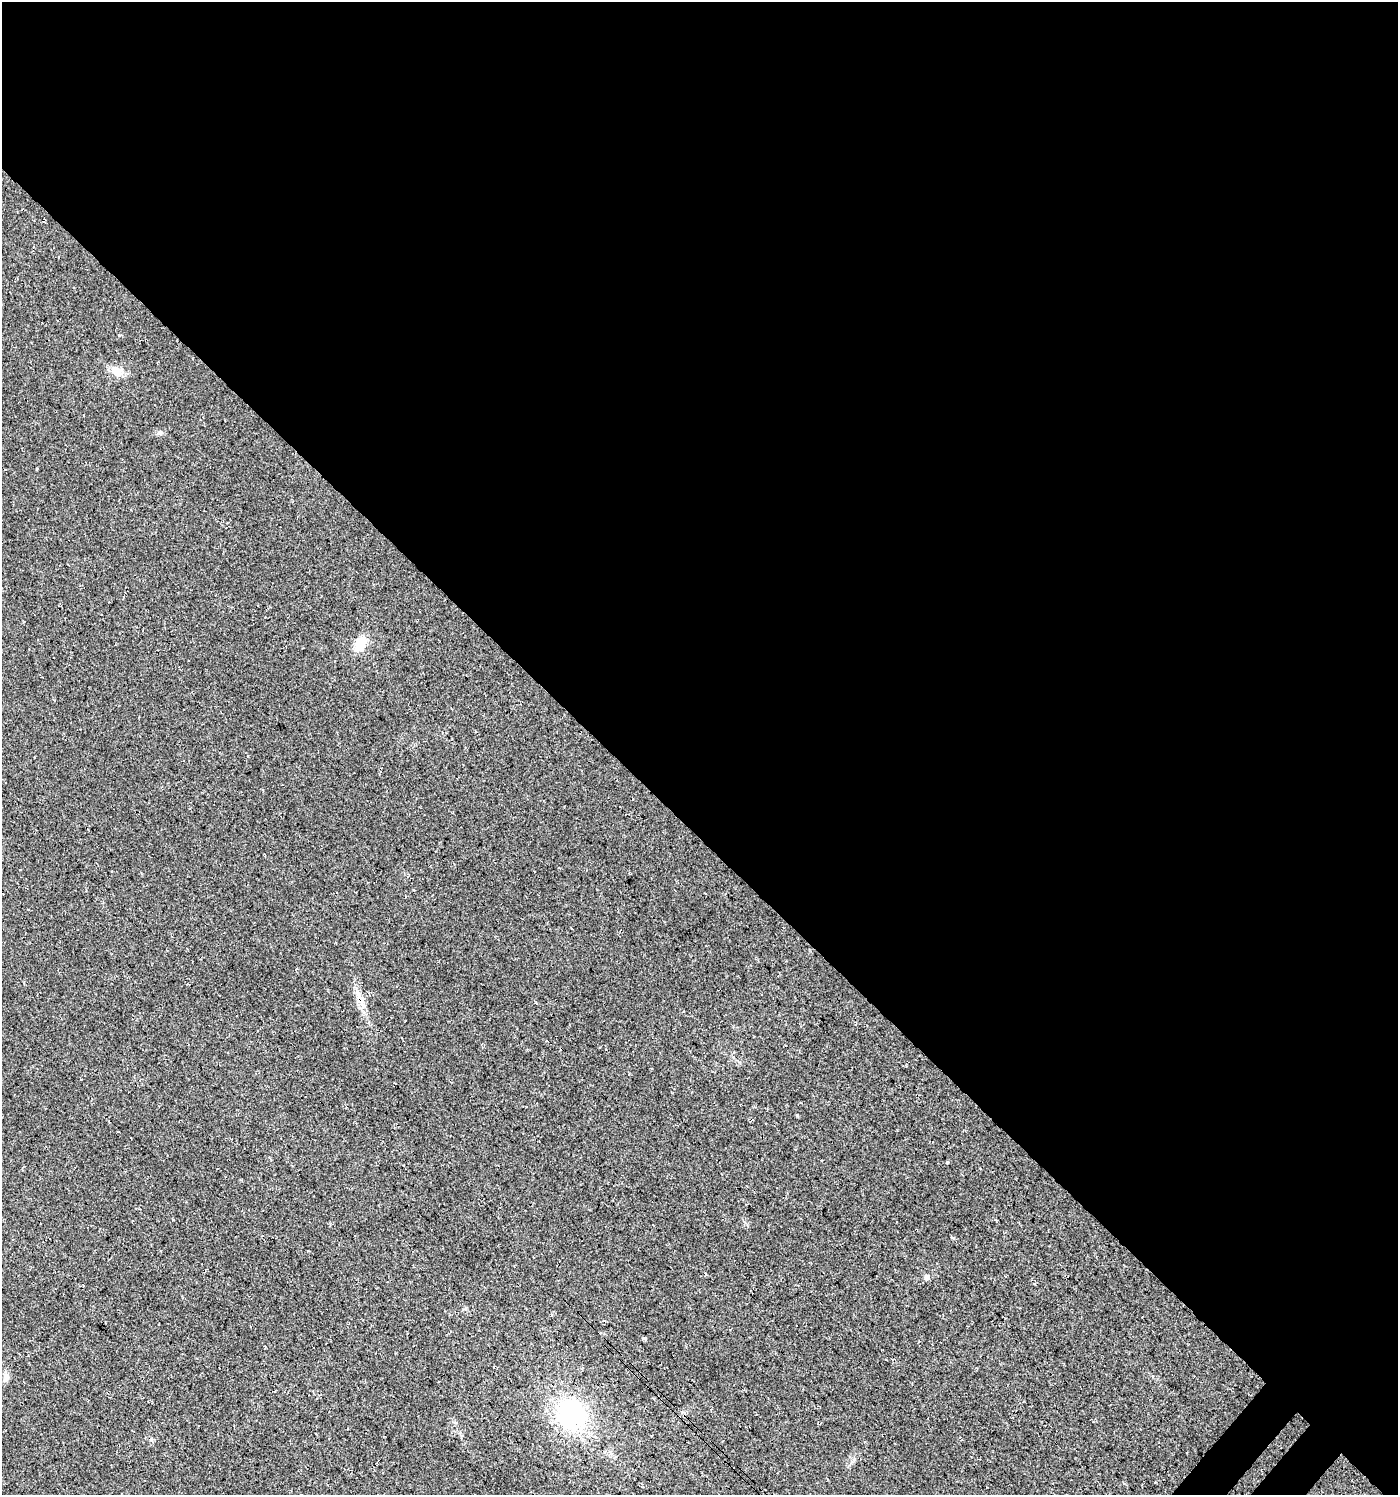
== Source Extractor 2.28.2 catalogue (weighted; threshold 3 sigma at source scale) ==
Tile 3 of 4 x 4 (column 3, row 1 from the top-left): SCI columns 3067-4462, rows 4520-6012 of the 6067 x 6059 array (HDU 1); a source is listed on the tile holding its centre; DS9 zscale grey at full resolution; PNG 1400 x 1497 px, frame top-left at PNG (2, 2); no overlay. Shown black and unused: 56% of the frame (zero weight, under 3 of 4 exposures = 5% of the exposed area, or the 3 px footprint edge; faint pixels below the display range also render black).
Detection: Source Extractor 2.28.2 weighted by HDU 2 'WHT'; one run over the whole footprint, this tile lists its part. Background 0.03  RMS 0.0079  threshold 0.0358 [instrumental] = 3 sigma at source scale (4.5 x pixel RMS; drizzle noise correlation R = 1.50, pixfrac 1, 0.0396/0.0396 arcsec/px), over >= 5 px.
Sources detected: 9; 1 cosmic-ray / hot-pixel residue — not listed; the other 8 listed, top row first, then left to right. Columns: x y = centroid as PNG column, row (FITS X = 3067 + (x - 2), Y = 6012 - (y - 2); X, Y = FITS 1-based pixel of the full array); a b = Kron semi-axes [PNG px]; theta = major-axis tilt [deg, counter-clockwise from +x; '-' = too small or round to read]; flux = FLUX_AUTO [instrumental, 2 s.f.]
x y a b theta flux
117 371 16 11 -27 8.4
159 433 6 6 - 1.5
360 644 17 11 62 14
360 999 18 8 -64 7.9
797 1115 5 4 - 0.67
926 1277 7 7 - 2
7 1376 8 7 - 2.9
571 1414 32 28 -39 94
Overlapping masked pixels (flux is a lower limit): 1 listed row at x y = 360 999